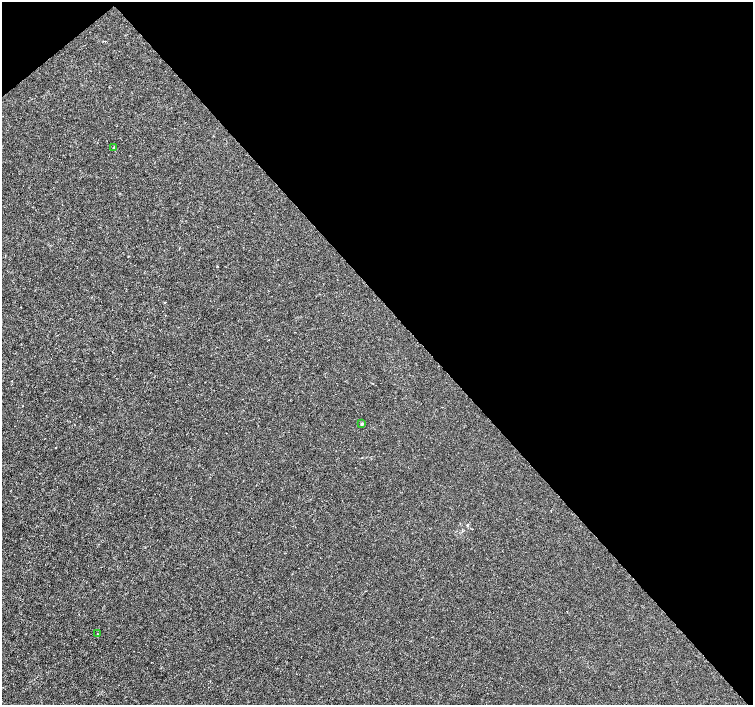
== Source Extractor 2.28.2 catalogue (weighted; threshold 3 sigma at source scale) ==
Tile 3 of 4 x 4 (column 3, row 1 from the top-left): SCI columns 3008-4509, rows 4424-5828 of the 6011 x 5972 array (HDU 1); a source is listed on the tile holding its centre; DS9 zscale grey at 2 x 2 block average (1 PNG px = mean of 2 x 2 image px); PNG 755 x 707 px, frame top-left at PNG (2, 2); each listed source drawn as its Kron ellipse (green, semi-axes under 4 px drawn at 4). Shown black and unused: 44% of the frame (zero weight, under 3 of 4 exposures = <1% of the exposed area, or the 3 px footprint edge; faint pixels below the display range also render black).
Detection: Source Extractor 2.28.2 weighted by HDU 2 'WHT'; one run over the whole footprint, this tile lists its part. Background -3.32e-04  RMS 0.0012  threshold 0.00538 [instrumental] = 3 sigma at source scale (4.5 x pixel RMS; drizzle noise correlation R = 1.50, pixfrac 1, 0.0396/0.0396 arcsec/px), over >= 5 px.
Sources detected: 3; all 3 listed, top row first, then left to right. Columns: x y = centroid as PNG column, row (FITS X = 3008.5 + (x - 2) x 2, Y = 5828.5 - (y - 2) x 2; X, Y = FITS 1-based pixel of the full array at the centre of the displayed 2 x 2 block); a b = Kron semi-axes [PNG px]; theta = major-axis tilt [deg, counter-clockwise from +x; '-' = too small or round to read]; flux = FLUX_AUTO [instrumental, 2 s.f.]
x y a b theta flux
114 147 3 2 - 0.18
362 424 3 3 - 0.35
97 634 2 2 - 0.1